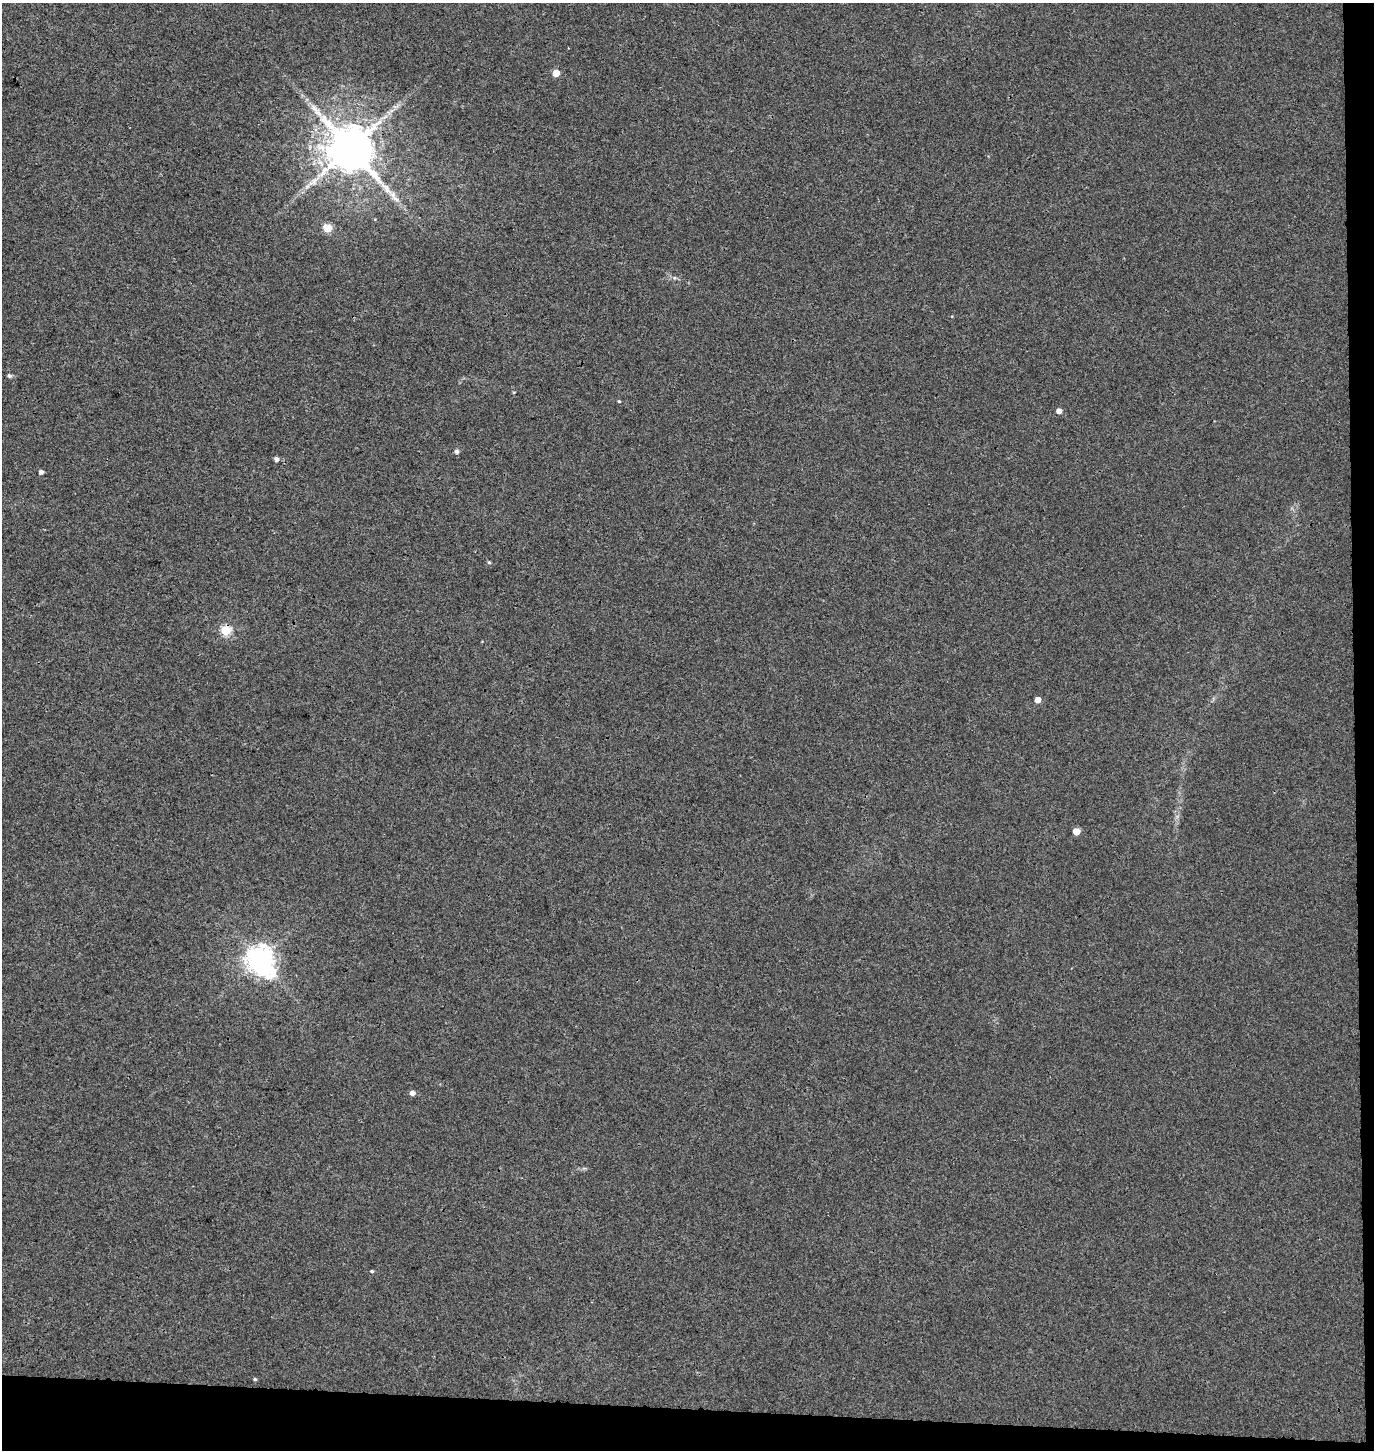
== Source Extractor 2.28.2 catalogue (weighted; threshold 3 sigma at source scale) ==
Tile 9 of 3 x 3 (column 3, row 3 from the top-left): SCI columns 3016-4387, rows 12-1459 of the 4656 x 4358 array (HDU 1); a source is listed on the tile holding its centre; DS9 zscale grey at full resolution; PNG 1376 x 1452 px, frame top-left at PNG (2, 3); no overlay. Shown black and unused: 4% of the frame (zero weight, under 3 of 4 exposures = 5% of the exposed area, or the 3 px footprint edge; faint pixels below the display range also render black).
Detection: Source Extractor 2.28.2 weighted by HDU 2 'WHT'; one run over the whole footprint, this tile lists its part. Background 0.00244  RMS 0.004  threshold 0.018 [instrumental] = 3 sigma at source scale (4.5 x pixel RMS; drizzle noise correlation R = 1.50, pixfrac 1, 0.0396/0.0396 arcsec/px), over >= 5 px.
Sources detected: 22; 1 long thin detection or spike segment (spike, bleed or trail) — not listed; the other 21 listed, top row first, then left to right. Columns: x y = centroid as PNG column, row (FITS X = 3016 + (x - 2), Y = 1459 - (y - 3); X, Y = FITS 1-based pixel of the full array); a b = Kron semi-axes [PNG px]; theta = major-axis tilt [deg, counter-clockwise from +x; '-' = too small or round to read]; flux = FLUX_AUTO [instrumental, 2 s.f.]
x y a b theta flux
556 73 5 5 - 6.1
396 107 8 4 1 0.99
350 148 13 12 - 2300
307 186 9 5 45 1.5
393 195 10 8 -78 2.3
327 228 5 5 - 15
9 376 6 5 - 0.95
514 392 5 3 - 0.32
619 401 4 4 - 0.42
1059 411 5 4 - 2.4
457 451 5 5 - 1.1
276 459 5 4 - 1.5
41 472 4 4 - 1.5
489 562 5 4 - 0.5
226 630 5 5 - 24
1038 700 5 5 - 3.3
1076 831 5 5 - 6.2
260 959 10 9 - 420
412 1093 5 5 - 2.1
372 1271 4 4 - 0.53
255 1379 4 3 - 0.53
Overlapping masked pixels (flux is a lower limit): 2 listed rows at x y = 350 148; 226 630